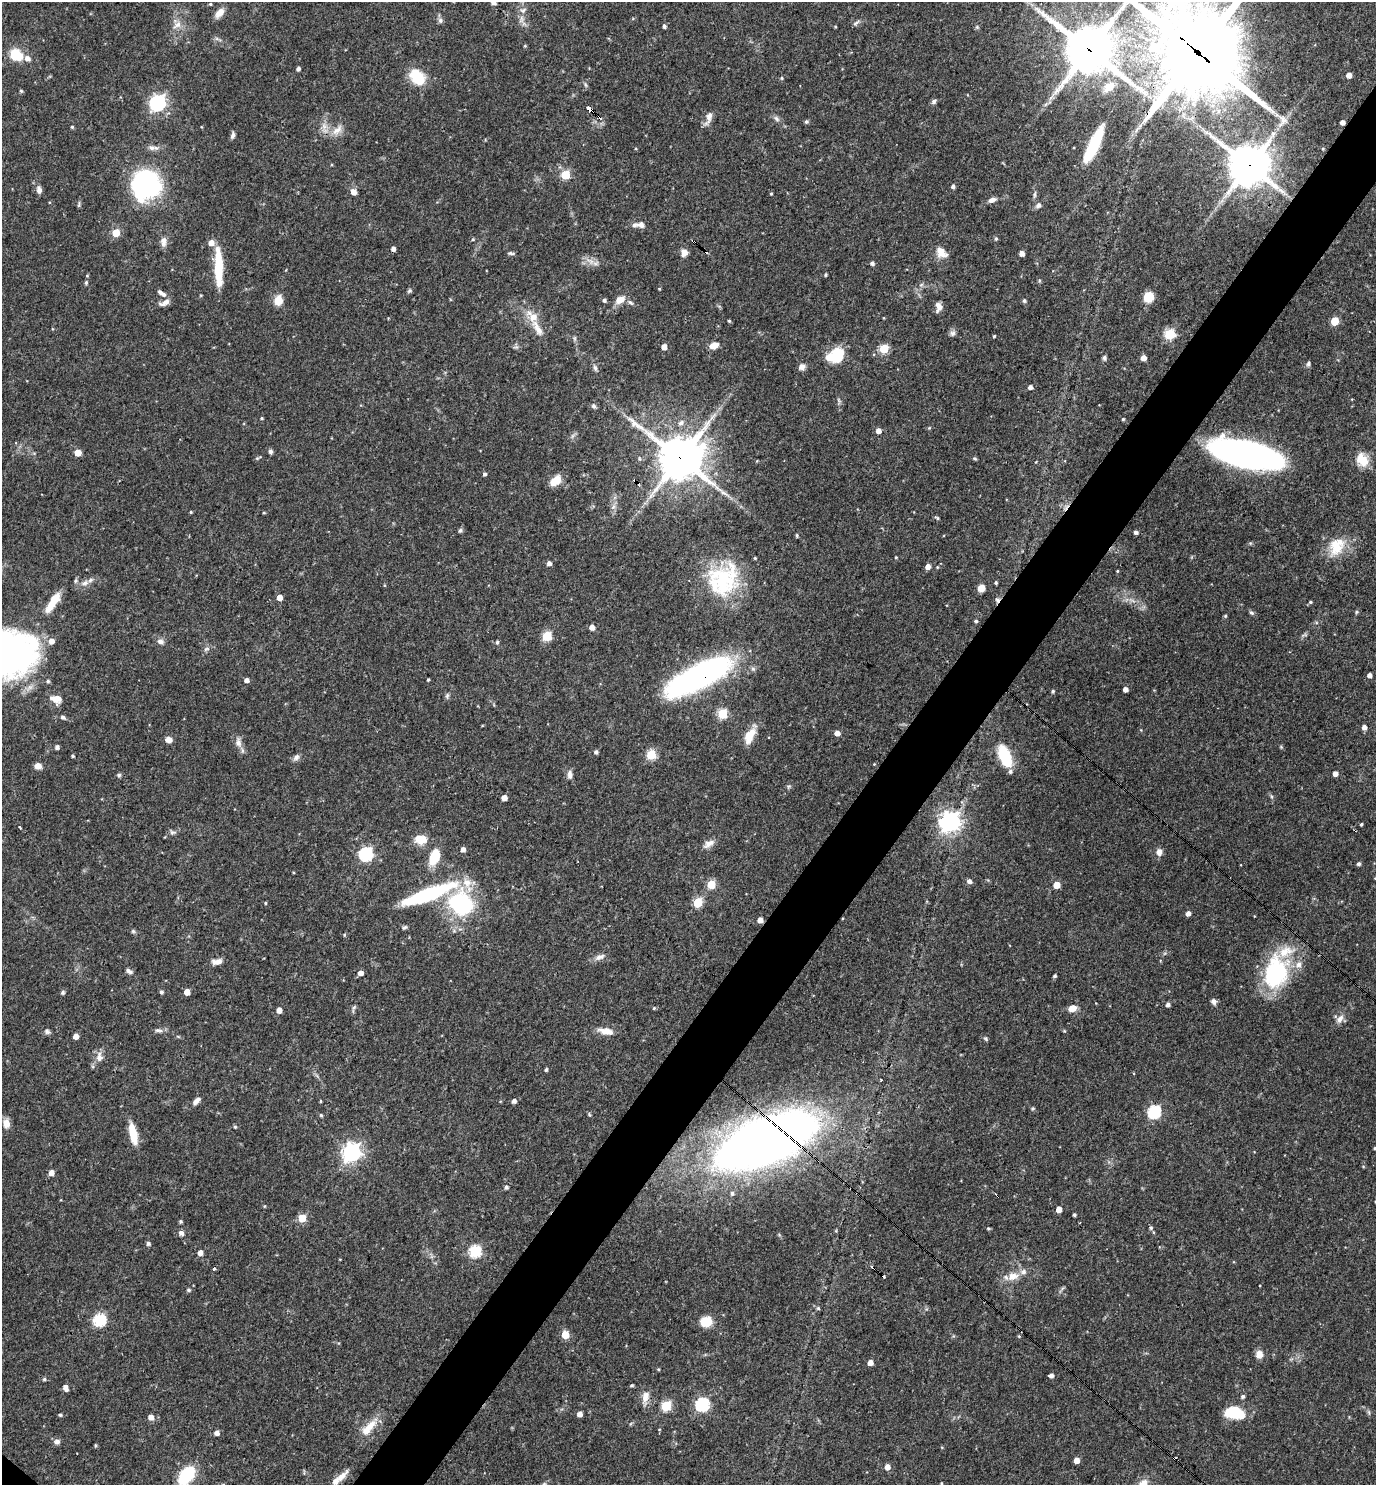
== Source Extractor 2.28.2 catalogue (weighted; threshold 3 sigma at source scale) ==
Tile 10 of 4 x 4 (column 2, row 3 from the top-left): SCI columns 1523-2896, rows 1484-2966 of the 5935 x 5931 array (HDU 1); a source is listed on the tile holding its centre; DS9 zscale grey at full resolution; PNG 1378 x 1487 px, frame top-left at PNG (2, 2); no overlay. Shown black and unused: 5% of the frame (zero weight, under 3 of 4 exposures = <1% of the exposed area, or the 3 px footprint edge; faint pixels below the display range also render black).
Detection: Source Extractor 2.28.2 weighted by HDU 2 'WHT'; one run over the whole footprint, this tile lists its part. Background 0.055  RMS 0.0032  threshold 0.0145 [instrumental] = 3 sigma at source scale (4.5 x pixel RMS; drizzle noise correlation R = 1.50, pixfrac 1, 0.05/0.05 arcsec/px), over >= 5 px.
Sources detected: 298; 1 inside a brighter object's white glare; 9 cosmic-ray / hot-pixel residue — not listed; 15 inside a brighter listed object's ellipse — not listed separately; the other 273 listed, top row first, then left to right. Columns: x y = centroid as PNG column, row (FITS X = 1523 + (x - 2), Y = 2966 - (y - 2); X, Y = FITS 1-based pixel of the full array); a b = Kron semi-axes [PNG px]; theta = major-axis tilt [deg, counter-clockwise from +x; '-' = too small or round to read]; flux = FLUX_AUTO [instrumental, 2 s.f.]
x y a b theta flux
493 2 4 4 - 1.4
210 4 3 3 - 0.39
523 10 9 6 30 1.2
219 13 13 8 48 2.6
440 20 8 6 -76 0.88
856 23 10 4 31 0.8
177 25 14 8 42 2.3
664 26 5 4 - 0.77
835 27 3 3 - 0.29
977 27 5 4 - 0.43
525 46 4 4 - 0.33
1089 49 17 15 -36 1400
1197 52 35 28 -45 4300
16 55 12 10 -47 10
27 58 7 7 - 1.6
298 69 4 4 - 1
1349 75 4 4 - 2.4
417 77 19 13 -50 10
782 78 5 4 - 0.38
586 85 6 4 -70 0.53
1109 87 15 10 43 4.4
21 91 4 4 - 0.43
1051 97 9 3 45 0.83
934 101 7 5 54 0.88
157 103 7 6 - 89
1046 104 7 4 70 0.58
589 109 6 3 -41 3.8
709 118 19 7 71 2.1
776 119 9 6 -50 0.98
1283 120 18 12 76 2.7
806 122 5 4 - 0.61
1342 122 4 4 - 1.8
324 126 11 7 -82 1.9
72 127 4 4 - 0.42
337 130 19 8 42 2.8
233 135 8 5 73 0.93
1093 145 39 10 64 16
152 148 10 7 -14 1.3
1323 148 5 3 - 0.28
1249 165 13 12 - 970
565 175 5 5 - 15
146 184 16 15 - 91
953 186 4 4 - 0.95
39 190 9 7 -78 1.3
354 192 6 5 - 2.5
771 194 3 3 - 0.34
1035 194 10 4 85 0.74
992 200 9 5 22 1.5
79 204 10 3 80 0.5
1038 205 8 7 - 1
641 224 8 8 - 1.4
116 233 5 5 - 8.7
473 239 4 4 - 0.39
996 239 5 4 - 0.54
693 241 4 3 - 0.91
163 242 14 7 90 1.8
211 243 6 5 - 2.6
511 253 9 4 -9 0.62
684 253 9 8 - 1.8
941 253 16 11 -43 3.2
1022 254 4 4 - 2
590 261 13 6 -35 2
872 263 4 4 - 1
218 267 41 8 -89 12
826 275 4 3 - 0.41
86 283 6 4 76 0.52
659 289 3 3 - 0.26
409 291 7 5 45 0.54
162 293 13 5 -34 1.4
1148 297 8 8 - 7.4
278 300 10 8 77 4.3
604 300 4 4 - 0.7
620 300 13 9 28 2.7
1024 301 5 4 - 0.59
164 303 15 6 23 1.8
630 303 9 5 -40 0.75
938 307 11 7 -88 1.9
729 321 3 3 - 0.42
1335 321 5 5 - 8.5
537 328 30 9 -61 4.8
953 333 9 7 61 0.99
1169 334 6 5 - 23
994 336 3 3 - 0.36
714 346 9 6 20 3.1
664 347 4 4 - 2.3
884 349 5 5 - 14
836 356 17 14 25 12
1104 358 6 5 - 0.74
1143 358 4 4 - 2.5
1308 364 7 5 63 0.65
802 367 9 7 26 1.3
595 368 8 5 -74 0.84
1030 387 4 4 - 1.4
839 400 9 3 -69 0.55
594 406 7 6 - 0.76
262 418 4 3 - 0.36
1123 419 3 3 - 0.42
681 423 9 7 21 1.4
878 431 5 5 - 2
270 452 6 5 - 0.69
78 453 5 5 - 5.1
1246 454 49 18 -14 180
680 458 16 15 - 1000
974 458 6 4 -8 0.42
1363 460 12 9 -58 7.5
485 474 4 4 - 0.74
555 481 13 8 41 4.5
191 512 4 3 - 0.37
264 513 4 3 - 0.28
937 518 7 4 -35 0.45
460 531 6 5 - 0.63
1136 532 4 4 - 0.96
797 535 5 3 - 0.4
1337 546 28 19 61 8.6
896 557 4 3 - 0.3
549 563 4 4 - 1.4
928 567 5 4 - 2
1117 571 3 3 - 0.33
722 581 40 38 28 28
85 583 12 7 21 1.8
996 583 4 3 - 0.44
981 588 7 6 - 2.9
279 597 4 4 - 3.2
1133 600 10 3 -21 0.91
53 602 28 8 57 6.1
1310 602 5 4 - 0.43
1356 612 6 4 88 0.39
1251 613 8 5 -43 0.66
1225 616 4 4 - 0.4
976 621 5 4 - 0.5
592 627 5 5 - 2.1
547 636 5 5 - 16
160 641 9 6 -9 1.2
497 642 5 4 - 0.53
206 649 7 4 43 0.7
3 658 57 41 15 150
702 674 63 20 27 94
1370 675 4 4 - 1.5
246 680 4 4 - 1.4
428 680 3 3 - 0.41
48 681 5 4 - 0.54
1125 689 4 4 - 1.8
1053 691 4 4 - 0.56
447 696 8 5 64 0.68
56 699 14 9 -19 2.8
722 714 5 5 - 19
63 717 6 5 - 0.72
1364 727 5 4 - 1.6
837 733 5 4 - 2.3
750 735 23 9 63 5.3
169 740 7 7 - 1.8
238 742 12 9 -87 1.9
57 747 4 4 - 1.1
596 752 5 5 - 0.68
651 755 5 5 - 17
73 756 4 3 - 0.45
1005 756 22 10 -67 14
296 757 9 7 43 1.1
38 766 8 7 - 1.7
570 774 11 6 89 1.5
1335 774 4 4 - 1.8
119 775 5 4 - 0.77
789 786 6 4 18 0.47
504 798 4 4 - 2.8
949 822 7 7 - 190
1361 824 3 3 - 0.46
20 827 3 2 - 0.5
1355 830 3 2 - 0.52
173 832 10 5 -7 0.82
421 839 15 11 1 4.2
709 844 16 8 32 2.2
463 849 4 4 - 1.7
1159 852 9 7 88 1.8
366 854 6 6 - 48
434 857 19 10 68 7.1
1359 864 4 4 - 0.83
1375 878 4 3 - 0.23
969 881 6 5 - 1.2
711 884 5 5 - 11
1056 885 5 5 - 5.9
428 895 56 12 21 33
265 903 4 3 - 0.31
698 903 5 5 - 16
461 904 23 20 -53 34
1188 913 4 4 - 1.7
760 920 5 4 - 2.4
404 927 7 5 36 0.57
133 931 5 5 - 0.55
600 957 14 7 20 1.8
214 962 10 7 -29 1.3
129 971 8 5 -31 1.1
1276 972 40 28 77 31
360 973 5 4 - 1.9
1055 976 3 3 - 0.51
63 992 6 5 - 0.55
161 992 4 4 - 0.68
187 992 5 4 - 3.4
1214 1002 7 6 - 1.2
1168 1004 5 4 - 1
354 1008 12 4 73 0.67
654 1008 4 4 - 0.43
1072 1008 8 6 14 3.2
279 1010 4 4 - 2.4
1340 1019 12 7 56 2
158 1030 11 5 -3 1.1
47 1031 7 7 - 0.88
606 1031 19 8 -11 3.3
76 1036 4 4 - 2.3
986 1039 7 4 -53 0.49
99 1057 14 9 87 2.3
546 1070 4 3 - 0.59
196 1101 10 6 46 1.6
320 1101 4 3 - 0.33
514 1101 4 4 - 1.3
1033 1108 5 4 - 0.53
1154 1112 7 6 - 41
321 1115 5 4 - 0.38
6 1123 9 7 -82 2.7
235 1127 4 4 - 0.44
133 1134 23 8 -77 7
765 1140 79 32 22 400
1375 1148 3 3 - 0.34
352 1152 7 7 - 140
51 1173 5 4 - 2.5
506 1187 5 4 - 0.78
732 1193 6 4 89 0.7
264 1206 4 4 - 0.32
1059 1209 5 4 - 2.9
1074 1215 3 3 - 0.56
302 1218 5 5 - 8.7
181 1221 4 4 - 0.54
988 1228 5 3 - 0.37
1151 1228 5 4 - 0.49
181 1233 7 6 - 1.1
148 1243 5 4 - 0.79
475 1251 6 6 - 34
200 1253 5 4 - 2
873 1267 5 3 - 0.79
214 1269 3 3 - 0.64
1012 1276 15 11 16 3.8
189 1290 5 4 - 0.58
818 1308 5 5 - 0.49
100 1320 6 6 - 40
706 1321 12 11 - 5.5
565 1335 5 5 - 8.4
1019 1336 4 3 - 0.33
1259 1354 9 8 - 2.3
870 1363 4 4 - 2.6
658 1369 4 3 - 0.32
1051 1375 4 4 - 1.3
44 1379 4 4 - 0.52
632 1385 4 3 - 0.46
65 1388 7 5 -65 1.6
1243 1396 5 4 - 0.71
645 1397 18 8 79 2.9
702 1404 6 6 - 47
666 1406 6 5 - 18
1235 1413 21 12 -7 9.9
580 1414 4 4 - 2.3
60 1415 4 3 - 0.49
151 1417 5 5 - 2.1
368 1427 29 10 50 5.5
659 1429 4 3 - 0.23
217 1433 5 5 - 1.5
57 1442 8 7 - 1.2
96 1445 4 3 - 0.4
1077 1460 4 4 - 2.9
887 1467 5 5 - 2.3
186 1475 15 9 51 24
341 1476 21 8 44 3.1
941 1483 4 2 - 0.23
543 1484 11 4 45 0.94
1143 1484 11 9 59 3.2
Overlapping masked pixels (flux is a lower limit): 12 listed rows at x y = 1089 49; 1197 52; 589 109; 1342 122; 1249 165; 693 241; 680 458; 702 674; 1355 830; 760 920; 765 1140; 873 1267
Isophote crosses this tile's border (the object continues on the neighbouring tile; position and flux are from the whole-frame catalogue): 8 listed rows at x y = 493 2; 1197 52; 3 658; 1375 878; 1375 1148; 186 1475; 543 1484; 1143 1484